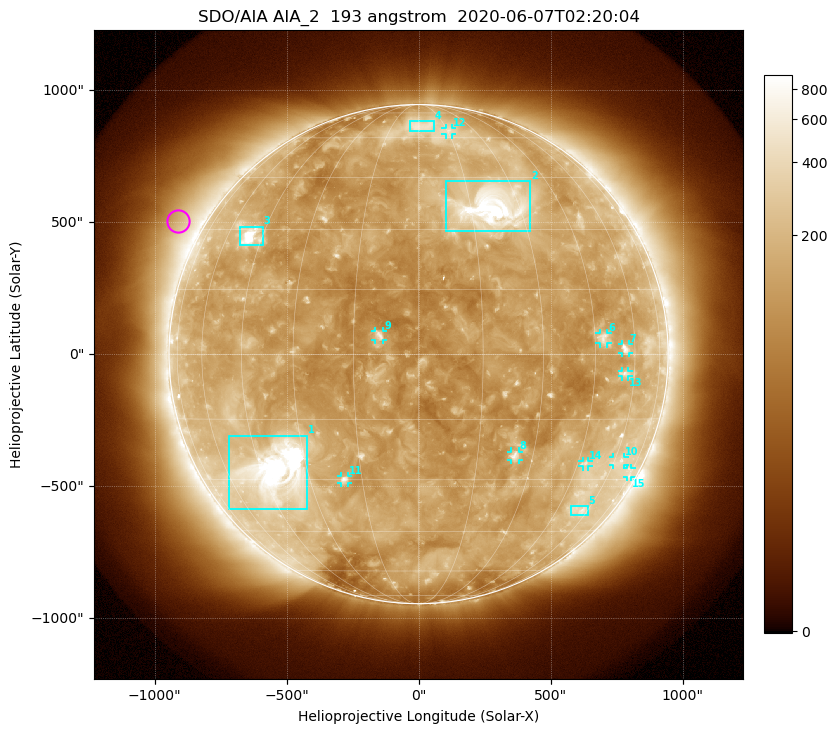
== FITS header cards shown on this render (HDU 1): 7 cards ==
TELESCOP= 'SDO/AIA'
INSTRUME= 'AIA_2'
WAVELNTH=                  193
WAVEUNIT= 'angstrom'
DATE-OBS= '2020-06-07T02:20:04.84'
CTYPE1  = 'HPLN-TAN'
CTYPE2  = 'HPLT-TAN'

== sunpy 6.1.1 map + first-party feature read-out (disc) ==
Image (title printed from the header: SDO/AIA AIA_2  193 angstrom  2020-06-07T02:20:04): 1024 x 1024 px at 2.4 arcsec/px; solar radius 946 arcsec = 394 px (full disc in frame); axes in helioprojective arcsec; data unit not stated in the header (colour bar unlabelled)
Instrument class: DISC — disc imager (sunpy class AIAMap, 193 A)
Bright regions (active regions / flare kernels): reference = the median radial profile (limb darkening/brightening removed); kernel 9 px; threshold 5 sigma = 221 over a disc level ~137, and >= 1.15x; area >= 12 px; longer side >= 9 px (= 22 arcsec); searched inside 0.97 R_sun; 15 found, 15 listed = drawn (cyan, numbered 1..; 10 of them under ~33 arcsec drawn as corner ticks so the feature stays visible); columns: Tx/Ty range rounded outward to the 5 arcsec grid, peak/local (2 s.f.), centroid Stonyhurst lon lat
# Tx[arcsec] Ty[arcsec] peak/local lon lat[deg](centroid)
1 -720..-420 -585..-310 21 -40 -28
2 105..425 465..655 13 +22 +36
3 -680..-590 410..485 11 -50 +28
4 -35..60 845..885 3 +1 +66
5 575..640 -610..-575 3 +56 -38
6 685..715 40..80 3.9 +48 +4
7 770..800 5..40 4.4 +56 +1
8 350..380 -400..-370 5 +25 -24
9 -165..-135 55..90 6 -9 +4
10 735..780 -420..-390 2.6 +63 -25
11 -295..-265 -490..-460 4.5 -20 -30
12 100..130 830..860 2.5 +16 +63
13 770..795 -85..-65 3 +56 -4
14 620..645 -425..-405 3 +48 -26
15 790..810 -465..-430 2.2 +72 -28
Off-limb structures (1.02-1.3 R_sun): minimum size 162 px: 6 found; the strongest spans PA ~40..80 deg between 1.02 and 1.3 R_sun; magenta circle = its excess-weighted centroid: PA ~60 deg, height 1.1 R_sun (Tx ~-910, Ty ~505 arcsec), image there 2.3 x the reference